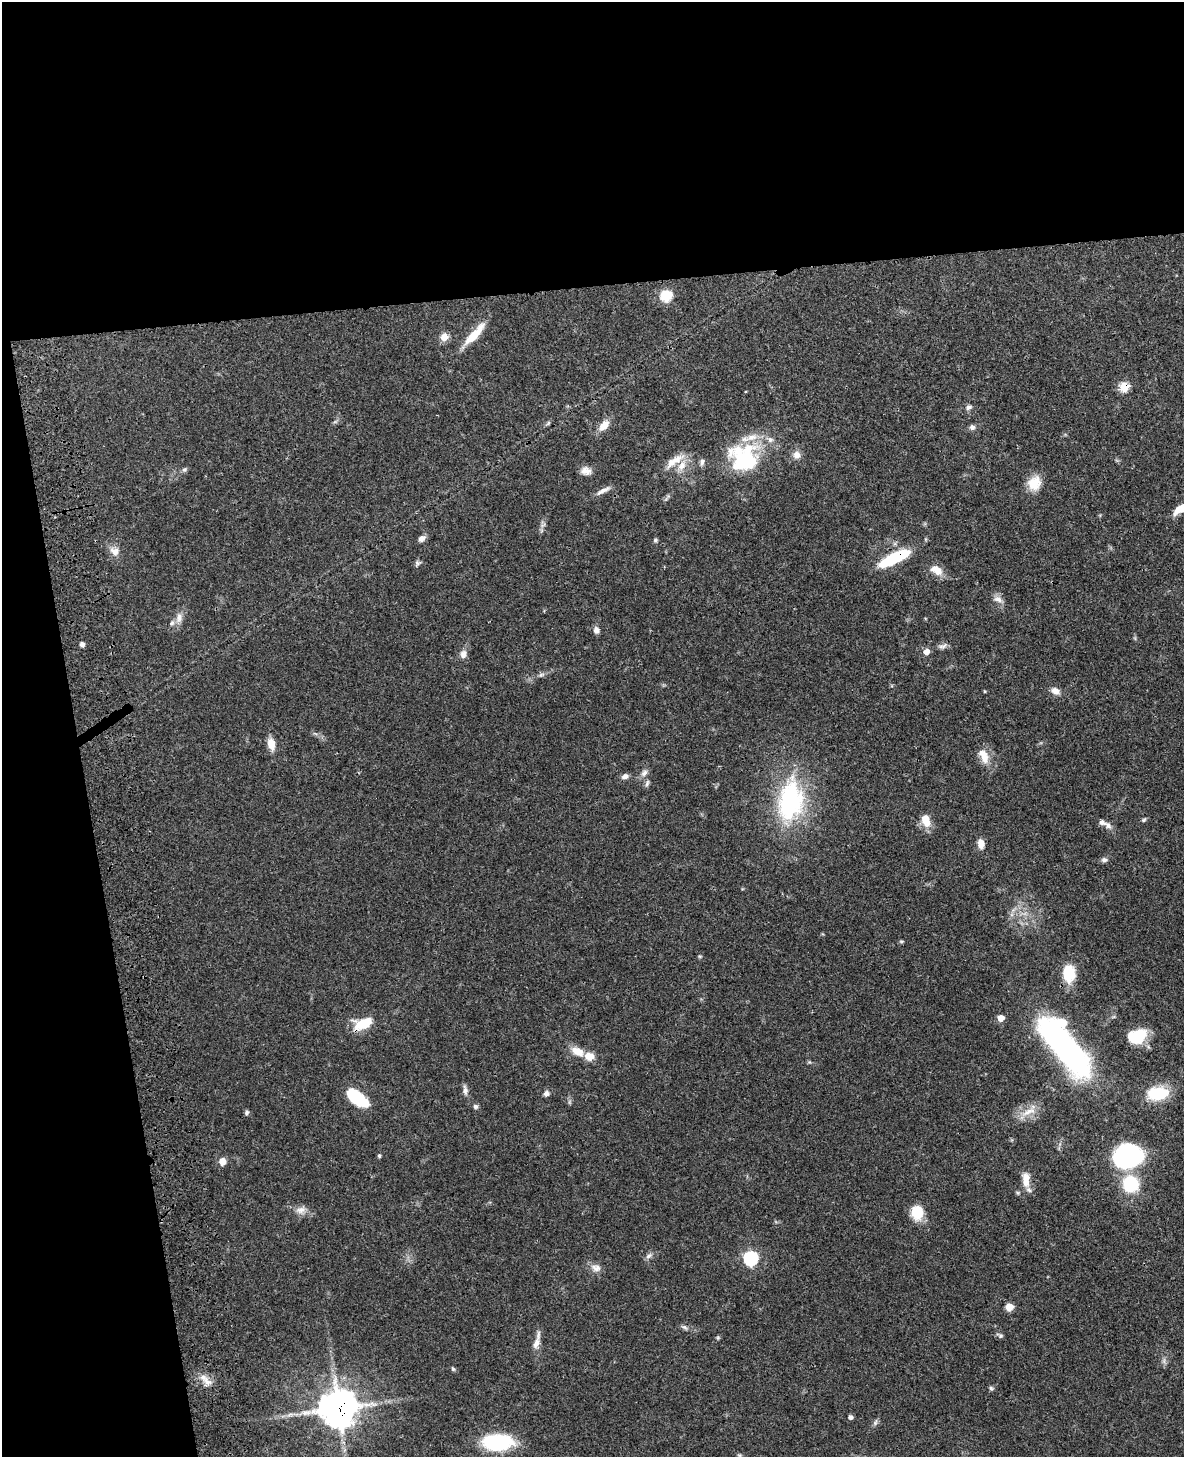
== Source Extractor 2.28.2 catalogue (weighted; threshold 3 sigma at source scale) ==
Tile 1 of 4 x 3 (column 1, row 1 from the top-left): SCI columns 117-1298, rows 3081-4535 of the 4964 x 4810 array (HDU 1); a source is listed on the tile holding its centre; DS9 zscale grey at full resolution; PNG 1186 x 1459 px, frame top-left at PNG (2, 2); no overlay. Shown black and unused: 26% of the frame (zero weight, under 3 of 4 exposures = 6% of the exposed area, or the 3 px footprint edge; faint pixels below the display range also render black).
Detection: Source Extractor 2.28.2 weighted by HDU 2 'WHT'; one run over the whole footprint, this tile lists its part. Background 0.0587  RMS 0.0032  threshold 0.0143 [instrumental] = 3 sigma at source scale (4.5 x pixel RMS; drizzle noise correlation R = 1.50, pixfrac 1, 0.05/0.05 arcsec/px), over >= 5 px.
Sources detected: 91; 1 too faint to see at this stretch — not listed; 8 inside a brighter listed object's ellipse — not listed separately; the other 82 listed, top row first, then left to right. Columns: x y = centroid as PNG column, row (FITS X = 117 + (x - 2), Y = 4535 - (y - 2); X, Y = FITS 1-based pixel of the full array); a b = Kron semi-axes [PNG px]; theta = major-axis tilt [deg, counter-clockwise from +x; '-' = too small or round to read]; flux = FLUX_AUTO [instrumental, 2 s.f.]
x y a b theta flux
666 296 7 7 - 13
474 334 35 8 48 6.5
444 337 7 6 - 4.5
1124 387 6 6 - 9.1
969 407 8 7 - 1
335 422 7 4 19 0.51
548 423 9 3 45 0.52
604 425 15 8 50 3.6
972 427 7 7 - 0.99
797 455 10 10 - 2.1
677 460 23 11 34 4.5
744 460 41 33 -24 26
702 462 10 7 80 1
184 469 7 7 - 0.66
586 471 13 9 -8 2.2
1034 483 19 15 63 5.6
603 491 21 6 28 1.8
1181 509 18 8 31 4.5
422 538 8 6 37 1.5
655 540 5 5 - 0.55
115 551 13 11 -25 2.5
894 558 32 9 26 21
418 563 8 6 5 0.78
936 570 16 10 -34 4
998 599 14 8 -18 1.9
179 618 16 9 76 2.6
596 630 8 7 - 1.5
82 644 5 5 - 1.1
942 646 12 7 14 1.2
927 652 7 6 - 2
463 654 11 9 69 1.9
541 675 9 6 18 0.88
1055 691 12 9 -32 1.9
271 744 13 8 -79 3.7
984 756 22 12 -67 4.4
644 773 10 7 47 1.5
625 776 10 7 21 1.2
647 783 10 5 74 0.82
790 801 41 23 82 47
926 820 15 10 -76 4.6
1144 820 8 5 45 0.52
1108 825 12 7 -47 1.5
981 844 9 6 -81 3.2
1104 860 8 6 -5 0.97
901 941 6 4 0 0.43
700 956 5 4 - 0.4
1069 973 18 12 -87 9.5
1001 1018 6 6 - 2.7
362 1024 23 12 19 8.3
1137 1036 18 13 19 11
1064 1046 68 23 -52 95
578 1051 16 9 -23 4.3
465 1090 12 6 -82 1.4
546 1093 8 7 - 1
1158 1093 23 13 7 13
357 1097 22 10 -37 17
475 1106 6 6 - 0.74
247 1112 6 5 - 0.67
1028 1112 26 7 26 4.1
379 1156 5 4 - 0.49
1126 1156 21 17 17 60
222 1161 8 7 - 2.7
1026 1182 15 10 -88 3.4
1131 1184 13 13 - 20
301 1210 15 10 18 2.4
917 1212 14 12 -85 8
649 1256 10 6 32 1.1
751 1258 7 7 - 32
596 1268 15 10 -15 2.2
1009 1307 6 5 - 5.4
684 1327 9 5 -42 0.76
1001 1336 6 5 - 0.56
537 1341 26 7 75 2.7
453 1369 6 4 -59 0.49
207 1382 15 10 -47 3
991 1388 6 6 - 0.58
338 1408 12 11 - 660
289 1415 7 4 19 0.85
850 1417 6 5 - 0.78
875 1423 8 5 60 0.74
497 1442 29 15 1 28
739 1455 6 4 -18 0.45
Overlapping masked pixels (flux is a lower limit): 4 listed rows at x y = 1124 387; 894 558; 362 1024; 338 1408
Isophote crosses this tile's border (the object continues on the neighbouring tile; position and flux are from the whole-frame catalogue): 1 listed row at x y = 1181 509